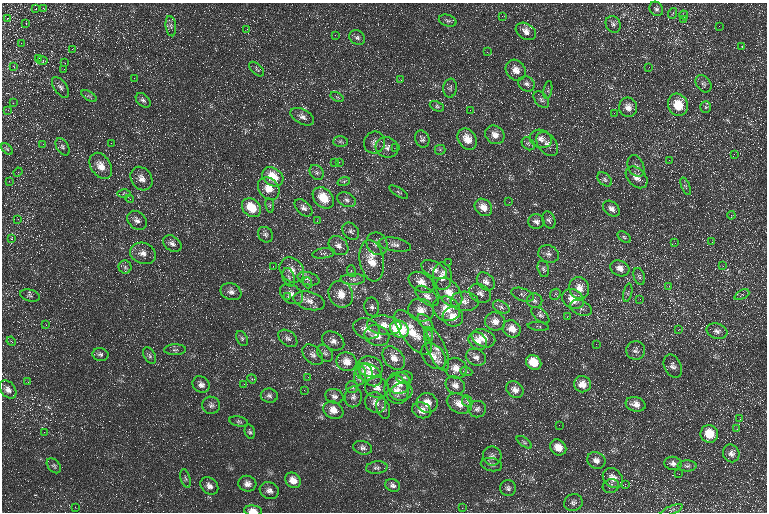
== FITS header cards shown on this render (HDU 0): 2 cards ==
NAXIS1  =                  765 / Axis length
NAXIS2  =                  510 / Axis length

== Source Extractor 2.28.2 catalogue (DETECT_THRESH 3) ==
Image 765 x 510 px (HDU 0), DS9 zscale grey, 1 PNG px = 1 image px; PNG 769 x 514 px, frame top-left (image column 1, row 510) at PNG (2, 3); each listed source drawn as its Kron ellipse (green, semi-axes under 4 px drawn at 4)
Background 20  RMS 9.3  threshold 28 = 3 sigma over >= 5 px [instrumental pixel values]
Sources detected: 257; all 257 listed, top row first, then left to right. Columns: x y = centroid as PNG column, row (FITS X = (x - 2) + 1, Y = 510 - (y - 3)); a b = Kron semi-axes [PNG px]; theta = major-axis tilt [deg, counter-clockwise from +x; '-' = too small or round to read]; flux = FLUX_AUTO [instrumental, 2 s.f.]
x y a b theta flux
43 8 3 2 - 890
36 9 4 3 - 550
656 9 7 6 - 1700
673 13 5 3 - 580
684 15 4 4 - 800
502 16 3 3 - 1300
7 18 4 3 - 590
683 19 3 2 - 1200
448 21 9 6 -16 1600
26 24 3 2 - 1200
613 24 9 7 -62 2300
171 26 10 5 -82 1700
719 26 2 2 - 260
247 29 3 3 - 480
526 31 11 7 -32 5700
335 35 3 3 - 290
357 38 8 7 - 1900
21 43 2 2 - 1400
742 47 3 2 - 320
72 49 3 2 - 930
487 52 3 2 - 450
39 58 4 3 - 470
42 60 5 3 - 660
65 63 3 2 - 690
14 67 4 3 - 390
649 67 2 2 - 240
64 69 2 2 - 300
257 69 9 5 -43 1500
516 70 11 9 -53 6100
134 78 2 2 - 740
401 80 3 2 - 730
527 84 8 7 - 2400
703 84 9 7 -54 2100
60 87 12 6 -54 2200
450 88 9 7 82 1700
548 90 9 2 80 840
89 96 9 3 -31 1000
337 97 7 3 -31 790
143 100 8 6 -44 1800
541 100 9 6 -51 2000
13 103 4 3 - 630
678 105 11 9 -71 16000
437 106 7 4 -22 1100
628 107 10 9 - 4800
706 107 6 5 - 990
8 110 2 2 - 2000
470 110 2 2 - 520
614 113 2 2 - 1400
302 117 13 7 -28 3200
495 135 10 8 -40 4600
422 139 9 7 -66 1900
467 139 11 9 -57 8300
541 139 11 9 -17 4200
340 141 7 5 2 1300
111 143 2 2 - 540
374 143 11 10 - 3500
43 144 3 3 - 870
528 144 7 5 -45 1200
547 144 13 9 -52 4400
62 147 9 6 -60 1700
387 147 11 10 - 3400
396 147 3 2 - 630
7 149 7 4 -45 950
440 150 5 5 - 910
734 154 3 2 - 570
669 160 3 3 - 310
339 162 2 2 - 330
335 163 2 2 - 330
101 166 14 10 -57 7700
636 166 11 8 -65 2500
18 172 4 4 - 710
317 172 8 6 -53 1800
273 177 11 8 -36 15000
637 177 12 9 -45 4600
142 179 12 10 -54 5000
605 179 8 5 -42 1500
9 181 3 2 - 730
344 181 6 4 19 1000
686 186 9 3 -69 880
269 189 12 9 -49 7700
399 192 11 3 -32 930
124 194 6 4 -1 960
323 198 12 9 -44 16000
130 199 4 3 - 580
346 200 10 7 -26 2300
509 202 2 2 - 330
270 205 7 3 -81 910
483 207 9 7 -42 6500
251 208 11 8 -43 16000
304 208 10 6 -42 2700
611 209 9 6 -40 3100
731 215 4 3 - 560
18 219 3 3 - 800
137 220 11 8 -43 3300
549 220 9 6 -70 1800
317 221 3 3 - 350
536 221 8 7 - 3000
351 231 9 7 -47 2100
265 235 8 7 - 1800
624 237 7 4 -37 1300
12 239 3 3 - 1200
712 242 2 2 - 300
675 243 3 3 - 380
172 244 10 7 -37 2600
377 244 12 10 -59 4600
395 245 16 7 -10 3200
338 246 11 8 -41 3300
143 253 13 10 -19 5100
324 253 11 5 9 1600
549 254 10 8 -23 2800
372 261 21 12 -80 12000
449 263 2 2 - 270
273 266 2 2 - 470
723 266 3 3 - 800
125 267 6 6 - 1400
620 268 10 7 -25 4500
434 269 14 7 -26 4600
543 269 8 5 -75 1700
292 270 13 11 -51 5600
351 271 6 3 -72 890
442 276 13 9 -87 6300
639 276 9 5 -73 1400
289 277 9 6 -72 1800
308 279 11 6 -15 2600
353 279 12 5 0 2700
486 281 10 7 -46 3300
421 282 14 9 -31 6300
308 283 5 3 - 620
669 286 2 2 - 2100
579 288 11 10 - 6400
231 292 11 8 -21 3300
449 292 16 10 -50 8300
480 293 11 8 -32 3400
628 293 9 4 77 1300
291 294 12 9 -32 4400
341 294 14 12 -60 7900
555 294 6 5 - 1100
522 295 12 6 -18 1900
742 295 8 4 26 1200
30 296 10 6 -16 1600
427 296 13 7 -39 3800
288 297 3 3 - 740
573 299 12 9 -32 12000
640 299 2 2 - 400
309 301 16 9 -15 5800
465 301 14 9 -4 4800
535 301 8 7 - 1800
372 307 9 7 -80 2200
501 307 9 5 -28 2000
581 308 11 7 -24 2700
446 309 14 12 -25 8800
421 310 13 11 -18 6800
540 315 11 5 -40 1900
453 317 10 9 - 8300
567 317 3 2 - 610
495 321 10 9 - 5000
425 322 10 5 -49 2100
46 325 4 3 - 610
384 325 17 9 -7 7900
538 326 11 3 -6 1100
366 329 13 10 -21 6200
399 329 10 8 -36 46000
512 329 9 8 - 7400
678 330 4 3 - 400
717 331 11 7 -16 2800
413 333 27 11 -52 14000
428 335 7 3 -71 980
377 336 12 10 -23 6700
288 338 10 7 -37 2300
483 338 12 8 -23 7400
242 339 8 5 -64 1300
11 341 5 4 - 600
333 341 12 8 -29 3700
478 341 10 8 -41 4900
596 344 2 2 - 320
437 349 23 9 -67 6200
175 350 11 5 1 1600
636 350 9 9 - 2500
325 353 9 6 -49 1900
100 354 8 6 -11 1700
313 355 12 8 -45 3000
150 356 9 5 -58 1600
433 356 14 10 -50 6000
476 357 10 8 -21 3200
394 358 13 9 -48 6100
346 362 10 9 - 7400
534 362 8 7 - 15000
673 366 12 8 -63 3000
370 367 13 10 -16 10000
456 368 11 10 - 6000
466 371 6 4 -20 900
364 372 10 7 -45 3800
371 375 13 9 -46 9400
360 376 9 6 83 2900
308 377 2 2 - 360
404 377 8 5 1 1400
252 379 5 3 - 660
28 382 3 2 - 1500
399 383 11 11 - 8000
201 384 9 7 -37 3200
244 384 3 3 - 360
582 384 8 8 - 6700
455 385 10 8 -33 3700
352 387 6 6 - 1300
377 387 12 10 2 5000
8 390 10 7 -51 3900
304 390 2 2 - 300
396 390 14 11 -72 6000
515 390 9 7 -41 4000
401 392 11 8 10 3200
269 396 8 7 - 2200
334 396 9 7 -18 2500
353 397 10 8 86 2800
467 401 6 5 - 1400
375 403 11 9 -41 4600
427 403 10 9 - 7900
459 404 13 9 -26 7100
636 404 10 7 -16 4300
211 405 9 8 - 2400
383 408 10 6 -72 2000
477 409 9 8 - 2700
333 410 10 8 -30 6600
422 410 10 7 -21 6500
740 419 3 3 - 470
239 421 9 5 -11 1200
559 425 2 2 - 250
737 429 3 3 - 780
44 432 3 2 - 1100
250 432 7 5 -76 1200
709 434 9 8 - 15000
524 442 9 4 -36 1200
558 447 8 7 - 7600
363 448 9 6 -16 2300
731 453 9 8 - 3200
492 456 9 9 - 2900
596 460 9 8 - 3800
673 463 8 6 -8 2300
491 465 11 6 -13 2100
54 466 8 6 -50 1300
687 466 9 5 0 1600
377 468 11 6 5 1800
679 474 3 2 - 630
186 478 9 5 -75 1400
613 478 11 9 -45 5300
293 480 8 7 - 6000
247 484 9 8 - 3500
625 484 3 3 - 450
393 485 7 6 - 2200
209 486 10 7 -42 3500
611 486 8 6 20 2300
508 488 8 8 - 1900
269 491 10 8 -19 3200
573 503 9 8 - 2300
75 507 2 2 - 360
462 508 3 3 - 580
672 510 12 3 24 1400
253 511 9 5 -5 4600
At the frame edge (FLAGS 8, measured only in part): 1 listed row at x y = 253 511